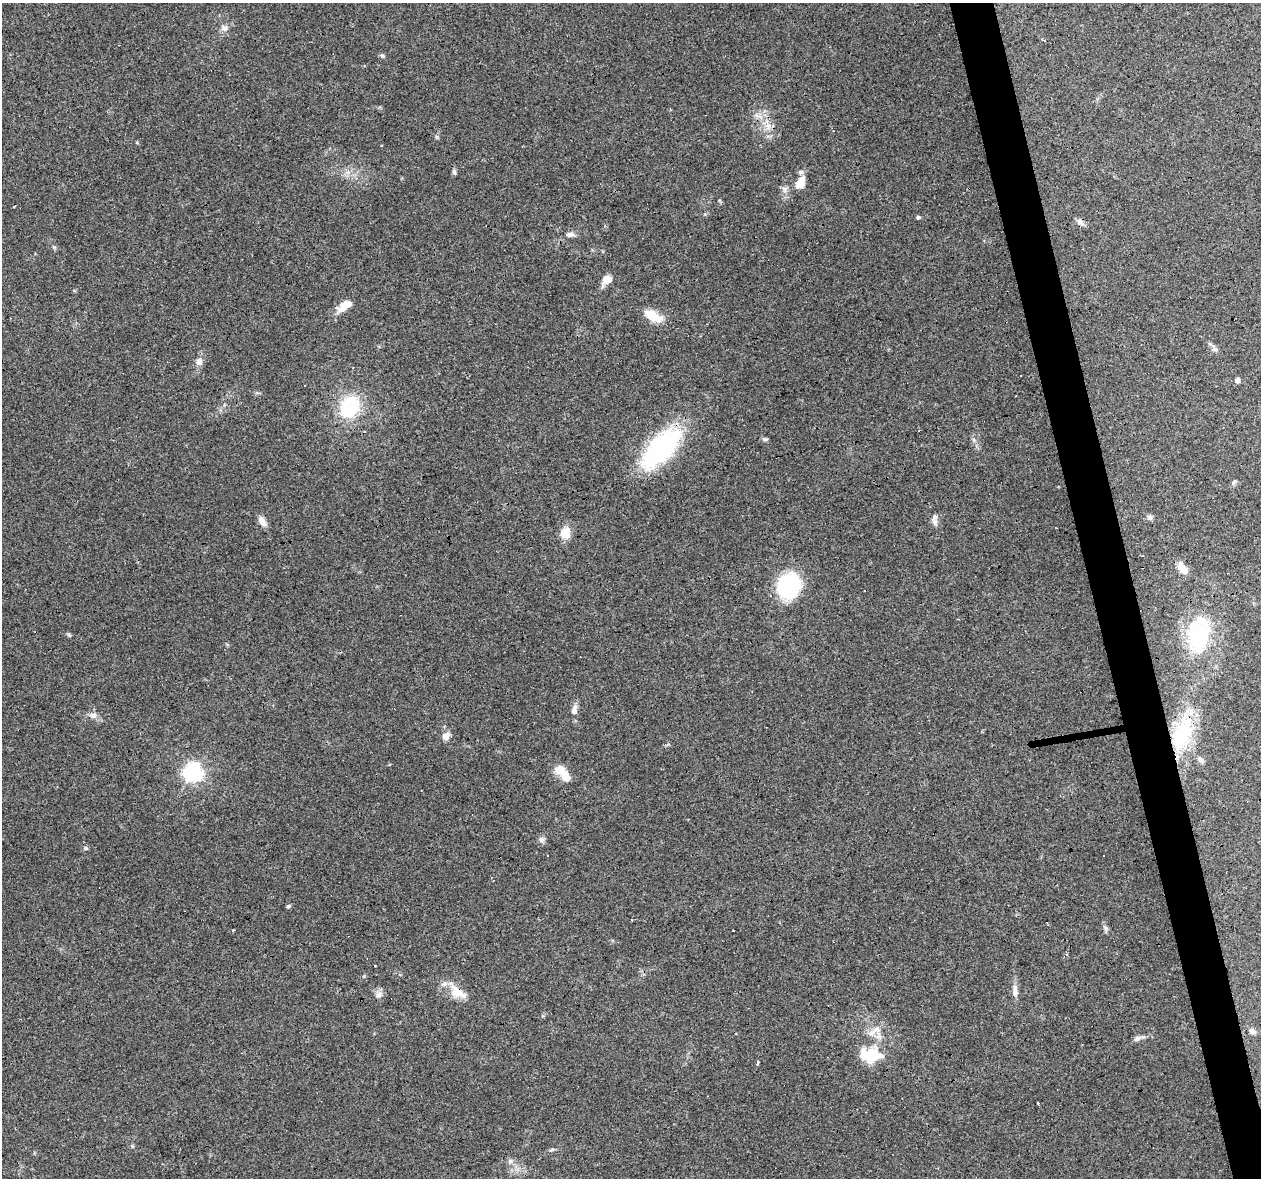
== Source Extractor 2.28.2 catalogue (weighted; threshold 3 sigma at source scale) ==
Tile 6 of 4 x 4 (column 2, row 2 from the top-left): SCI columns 1260-2518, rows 2438-3613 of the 5036 x 4824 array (HDU 1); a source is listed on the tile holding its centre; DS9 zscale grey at full resolution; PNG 1263 x 1180 px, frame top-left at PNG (2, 3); no overlay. Shown black and unused: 4% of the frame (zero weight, under 3 of 4 exposures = <1% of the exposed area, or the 3 px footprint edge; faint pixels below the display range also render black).
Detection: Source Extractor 2.28.2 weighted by HDU 2 'WHT'; one run over the whole footprint, this tile lists its part. Background 0.102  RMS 0.0062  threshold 0.0279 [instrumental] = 3 sigma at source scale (4.5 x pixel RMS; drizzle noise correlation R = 1.50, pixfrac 1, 0.0396/0.0396 arcsec/px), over >= 5 px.
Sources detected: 66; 2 inside a brighter object's white glare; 5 cosmic-ray / hot-pixel residue — not listed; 3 inside a brighter listed object's ellipse — not listed separately; the other 56 listed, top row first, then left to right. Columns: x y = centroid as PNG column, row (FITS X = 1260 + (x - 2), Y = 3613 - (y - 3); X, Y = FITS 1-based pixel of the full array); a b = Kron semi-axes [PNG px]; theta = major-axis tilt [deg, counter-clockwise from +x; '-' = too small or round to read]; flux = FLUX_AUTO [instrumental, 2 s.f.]
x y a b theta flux
224 28 9 8 - 2.7
1043 40 6 3 -21 1
382 56 6 4 -22 1.1
768 126 9 9 - 3.8
454 172 8 5 -89 1.4
801 172 7 5 2 1.6
800 185 12 8 6 4.8
14 206 4 3 - 1.3
918 217 5 4 - 1.1
1080 222 12 6 -42 2.3
570 234 10 7 17 2.4
607 279 12 9 36 6
343 305 20 11 59 6.8
653 316 24 10 -33 12
1214 349 8 7 - 2
199 361 10 8 83 3.2
1020 375 3 2 - 0.69
1238 380 5 5 - 2.5
350 407 16 12 61 51
764 439 7 5 -10 1.1
662 448 42 20 46 98
1234 482 7 5 67 1.2
1149 517 7 6 - 1.6
262 521 14 7 -56 4
935 521 13 7 -68 2.9
565 533 12 10 68 8.9
1182 568 14 8 -51 6.9
788 586 23 18 65 64
1198 635 40 24 85 59
574 710 16 7 80 3.6
93 715 9 8 - 3.1
1182 734 48 24 67 49
446 736 12 8 49 3.7
1201 760 10 6 -41 2
561 770 16 11 -12 7.7
193 772 7 7 - 240
541 839 8 7 - 1.9
86 848 6 5 - 1
1103 856 3 2 - 0.63
288 906 6 4 27 0.9
632 920 3 2 - 0.63
1106 928 9 6 -42 1.6
232 930 3 3 - 1.5
1067 955 4 3 - 1.3
1015 990 18 6 -88 3.7
458 992 29 13 -30 11
378 994 9 8 - 2.7
1252 1031 10 7 -24 2.3
872 1032 16 8 39 5.2
1138 1038 17 6 18 2.9
874 1055 21 18 -45 17
758 1063 3 3 - 15
1038 1103 4 2 - 2.7
132 1146 5 4 - 0.74
552 1150 9 3 21 0.95
510 1161 6 6 - 1.6
Overlapping masked pixels (flux is a lower limit): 2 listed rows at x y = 1182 734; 458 992
Unlisted compact peaks at least as high as the median listed source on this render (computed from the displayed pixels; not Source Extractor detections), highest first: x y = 437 137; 69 635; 54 247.